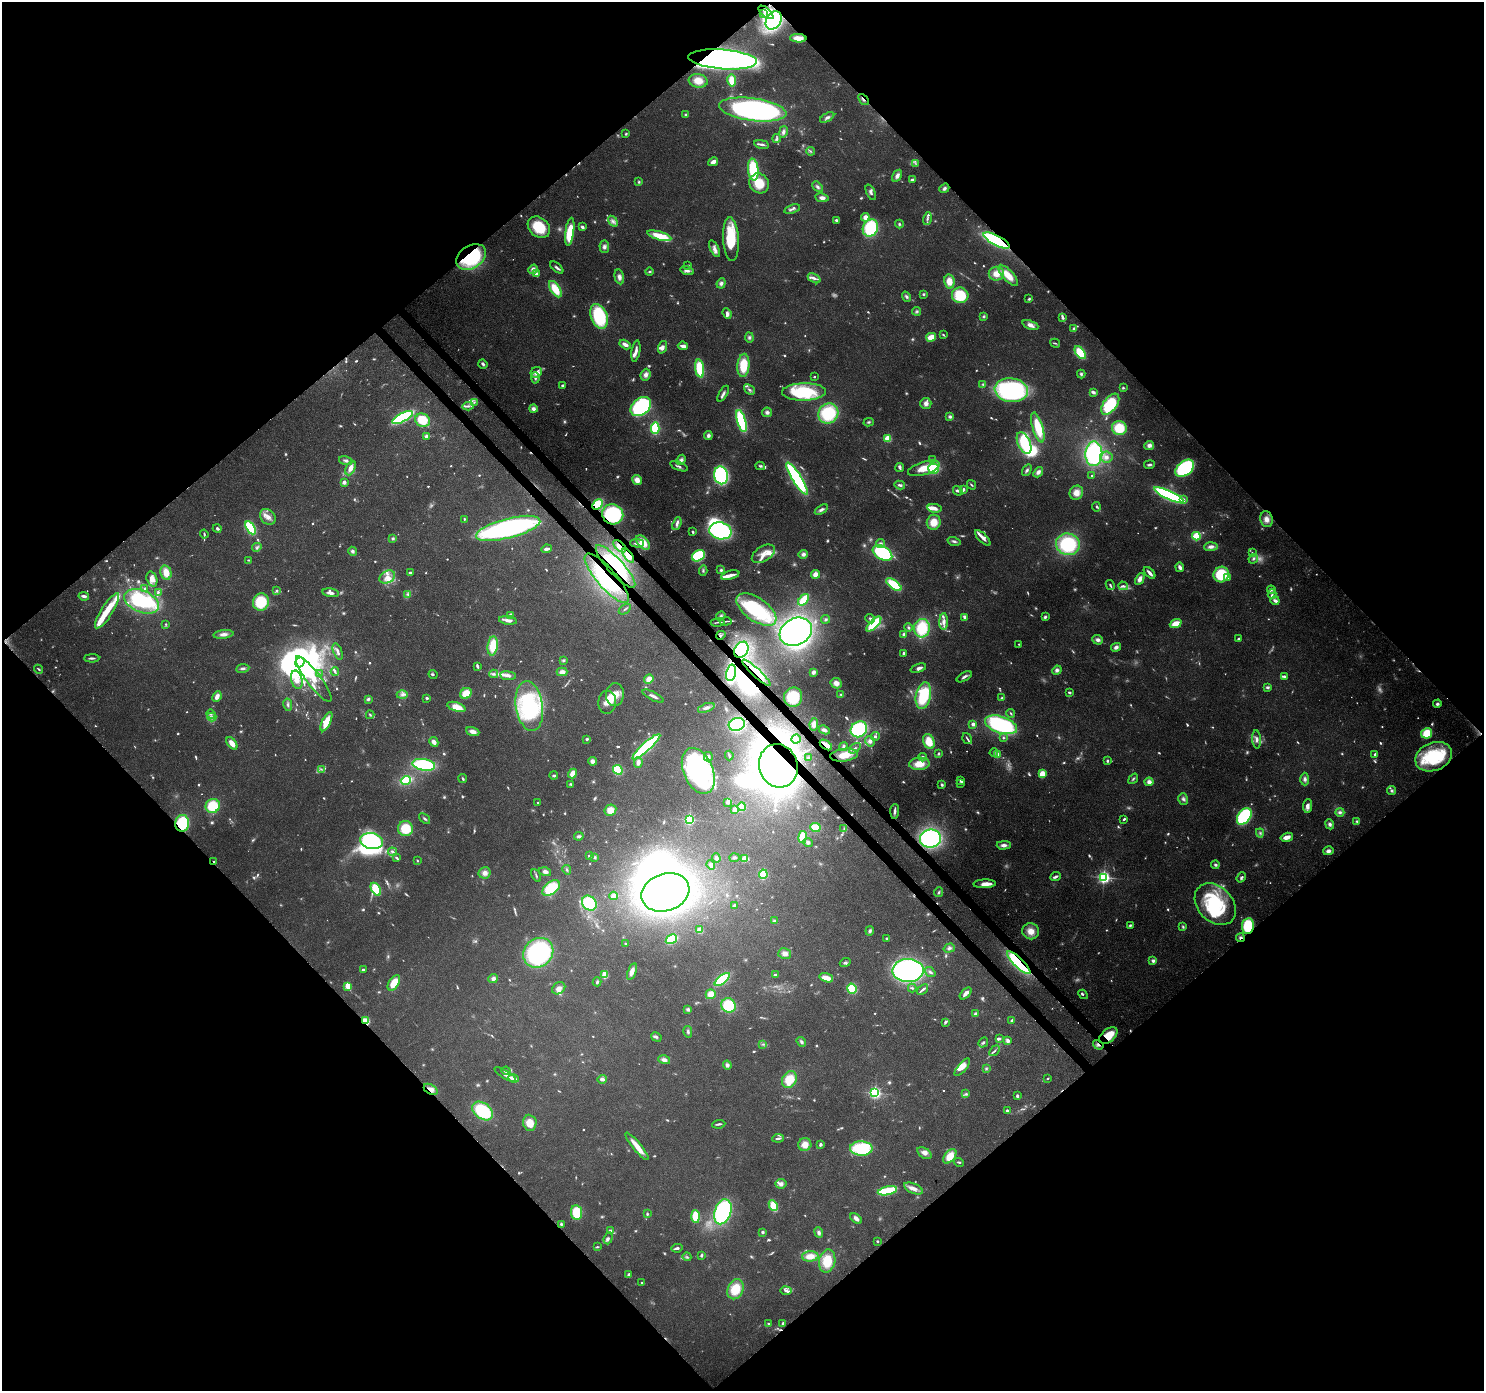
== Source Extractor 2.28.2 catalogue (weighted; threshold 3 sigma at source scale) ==
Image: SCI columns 93-6017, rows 227-5780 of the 6116 x 6073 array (HDU 1 of 3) = the unmasked area's bounding box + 8 px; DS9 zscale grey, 4 x 4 block average (1 PNG px = mean of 4 x 4 image px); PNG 1486 x 1393 px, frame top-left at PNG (2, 2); each listed source drawn as its Kron ellipse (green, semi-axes under 4 px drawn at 4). Shown black and unused: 51% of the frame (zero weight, under 3 of 4 exposures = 8% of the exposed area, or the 3 px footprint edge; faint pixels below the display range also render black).
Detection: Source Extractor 2.28.2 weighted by HDU 2 'WHT'. Background 0.122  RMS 0.0045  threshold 0.0201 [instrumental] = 3 sigma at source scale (4.5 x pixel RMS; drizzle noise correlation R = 1.50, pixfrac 1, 0.0396/0.0396 arcsec/px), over >= 5 px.
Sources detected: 1123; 139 too faint to see at this stretch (4 x 4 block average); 24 inside a brighter object's white glare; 7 cosmic-ray / hot-pixel residue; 2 long thin detections or spike segments (spike, bleed or trail) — neither listed nor drawn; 24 coinciding with a brighter row at this scale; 105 inside a brighter listed object's ellipse — not listed separately; of the other 822, all 500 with FLUX_AUTO >= 3.51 (the completeness limit of this list) listed and drawn (322 fainter detections not listed), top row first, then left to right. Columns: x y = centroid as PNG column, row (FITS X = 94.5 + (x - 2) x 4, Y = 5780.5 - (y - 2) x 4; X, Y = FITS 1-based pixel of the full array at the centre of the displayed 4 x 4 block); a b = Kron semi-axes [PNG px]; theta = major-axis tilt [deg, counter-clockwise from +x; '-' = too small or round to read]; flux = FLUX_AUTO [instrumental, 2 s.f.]
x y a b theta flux
766 12 9 2 -41 9.2
764 14 3 2 - 3.9
774 20 10 7 58 480
798 38 8 4 -3 31
723 59 34 9 -4 1800
698 81 9 6 -9 56
732 81 6 4 -81 35
863 99 6 2 -48 6
753 109 34 11 -8 870
686 115 3 3 - 4.2
827 117 8 3 30 9.9
783 132 6 4 77 10
626 134 3 2 - 4.8
777 138 4 3 - 5.4
762 144 7 2 -10 8.8
810 151 4 2 - 4.4
713 162 5 3 - 16
915 163 3 2 - 3.9
753 170 11 5 -84 150
897 176 6 4 59 14
912 180 3 2 - 6.8
639 182 4 3 - 3.9
759 183 10 9 - 74
818 187 6 4 -47 8.5
944 188 5 3 - 8.8
871 192 8 4 -69 9
822 198 7 4 -9 13
792 209 8 2 17 8.2
865 217 4 4 - 19
927 219 6 2 74 8.1
836 220 3 2 - 7.8
613 221 6 4 -54 11
899 224 4 3 - 4.9
539 227 12 9 -40 100
582 227 3 2 - 9.6
870 228 9 7 62 190
570 232 14 4 82 120
659 236 12 4 -17 76
731 239 22 8 -86 130
997 240 14 5 -27 380
604 247 6 5 - 11
715 249 9 4 -66 15
471 257 16 11 32 270
687 265 3 2 - 3.6
557 268 8 3 -40 8.2
533 269 5 4 - 13
687 271 7 3 -16 10
649 272 4 2 - 4.2
536 274 4 3 - 9.1
996 274 7 7 - 35
1008 275 13 5 -48 52
619 277 7 4 -78 14
814 278 7 3 -28 11
949 281 7 5 -80 38
721 283 5 4 - 11
555 289 9 4 -57 71
923 294 4 3 - 4
960 295 8 8 - 99
906 297 5 3 - 7.3
1029 299 3 3 - 4.2
917 311 4 3 - 5.4
727 313 5 3 - 12
599 316 13 8 -70 200
983 316 4 3 - 4.7
1062 318 2 2 - 7.1
1030 325 8 4 -23 20
1074 328 4 4 - 6.3
943 335 4 2 - 4
749 337 5 4 - 7.7
931 337 5 3 - 45
1055 343 5 2 - 3.6
625 345 6 3 -29 18
683 346 5 2 - 24
662 347 6 4 71 13
636 351 11 3 80 15
1080 353 7 4 -53 91
483 364 5 3 - 6.8
743 365 12 6 86 98
700 368 9 4 -82 110
536 372 6 5 - 16
1081 374 4 3 - 5.7
646 375 6 5 - 15
814 377 2 2 - 9.4
535 378 6 3 -87 8.5
983 384 3 3 - 3.9
562 385 2 2 - 7.1
1123 388 3 3 - 4.1
749 390 6 2 -41 7.8
1011 390 16 12 -8 580
804 392 22 8 1 190
1093 392 4 2 - 11
723 394 9 2 59 8.2
474 402 3 2 - 4.2
926 403 5 5 - 15
1110 404 12 6 53 190
468 406 5 3 - 7.1
641 407 11 8 39 450
533 409 4 4 - 12
767 412 5 5 - 9.6
828 413 10 9 - 180
402 417 11 4 29 260
950 417 3 3 - 7.4
423 420 7 6 - 93
741 421 11 4 -73 200
869 422 5 3 - 4.8
1038 427 15 5 -73 93
655 428 6 3 86 140
1119 428 7 7 - 82
426 436 2 2 - 37
708 436 4 4 - 9.3
888 438 2 2 - 190
1024 443 11 6 -66 110
1149 445 5 4 - 14
1094 454 12 8 89 350
1106 457 6 5 - 15
346 460 7 3 -16 10
681 460 5 4 - 11
932 460 3 3 - 3.7
1149 465 5 3 - 6.8
679 466 9 3 -21 7.7
760 466 5 3 - 5.6
900 467 4 2 - 9.6
350 468 7 4 65 20
924 468 16 6 17 57
1185 468 10 7 41 270
934 469 5 5 - 100
1027 470 6 3 55 7.3
1038 472 6 4 51 14
721 475 9 7 -81 300
1092 475 2 2 - 3.9
797 479 19 4 -58 390
637 480 5 4 - 24
344 482 2 2 - 48
900 485 5 2 - 7.6
971 485 5 2 - 4
964 489 2 2 - 5.6
958 491 5 3 - 6.1
1076 493 7 6 - 29
1169 495 16 4 -25 450
1183 500 2 2 - 18
597 504 6 4 46 100
1096 507 4 3 - 4.5
934 508 7 4 -6 16
821 509 7 3 32 9.7
613 514 10 10 - 200
268 517 9 7 -48 22
464 519 3 2 - 4.2
1266 519 8 6 -77 22
934 522 7 6 - 47
677 524 6 3 68 12
217 528 4 3 - 6.9
250 528 7 4 -58 180
508 528 33 9 15 830
720 531 11 8 -12 350
693 532 3 2 - 4.3
204 534 4 2 - 5.5
1196 536 4 3 - 100
393 538 4 3 - 5.1
983 538 10 3 -45 22
954 541 6 3 -16 7.7
643 542 8 5 -48 43
637 543 7 2 -1 7.2
880 544 4 4 - 9
1068 544 12 11 - 230
620 546 8 3 -44 22
257 547 5 2 - 4.8
1211 547 7 4 5 14
547 549 5 2 - 14
352 551 4 4 - 8.1
882 553 11 6 -31 380
1252 553 3 2 - 3.9
763 554 13 7 32 31
803 554 5 4 - 12
628 555 8 4 -52 27
698 556 7 5 31 210
1253 559 5 3 - 7.8
249 560 3 2 - 3.6
615 566 28 8 -48 160
1180 567 5 3 - 14
721 570 4 3 - 6
703 571 5 3 - 6.1
166 572 7 5 -75 37
410 573 3 2 - 5.3
1150 573 7 2 -47 15
815 574 4 4 - 22
730 575 9 3 15 23
1221 575 8 7 - 140
387 577 8 6 31 22
607 578 31 10 -49 210
1228 578 4 3 - 4.5
152 579 8 5 -72 22
1140 579 6 4 63 19
894 585 9 4 -37 110
1110 585 5 2 - 5
1123 586 5 3 - 6.9
145 589 4 3 - 5.8
1271 590 4 3 - 4.6
277 591 3 2 - 5.7
158 592 4 3 - 5.3
331 593 8 3 -9 14
408 594 4 3 - 5
1272 594 4 3 - 6.8
84 596 5 2 - 12
803 600 7 2 51 120
142 601 18 11 -23 320
1275 601 4 2 - 15
261 602 8 8 - 120
625 609 7 2 36 4.2
756 609 23 11 -35 220
107 611 20 6 57 67
510 615 4 2 - 12
721 616 5 3 - 5.9
965 617 3 2 - 17
1045 617 4 3 - 6.5
826 619 4 3 - 4.3
870 619 5 3 - 8.7
508 620 9 3 -7 19
726 621 6 2 6 4.1
718 622 7 2 5 5.3
944 622 8 4 88 15
166 624 2 2 - 4.3
874 624 9 4 46 140
1176 624 6 3 23 46
908 627 4 3 - 4.9
922 628 9 8 - 130
796 632 17 13 28 760
223 634 10 4 6 18
904 634 3 3 - 6.1
721 635 5 2 - 6.4
1238 638 3 2 - 3.8
1098 640 5 4 - 12
1019 644 2 2 - 4.9
493 646 9 5 83 79
1116 647 5 4 - 13
741 650 8 6 57 320
338 652 9 3 -70 12
904 653 3 2 - 7.5
92 658 7 2 2 7.4
563 660 4 3 - 5
300 662 5 4 - 650
477 666 4 2 - 9.4
243 668 6 3 9 8.3
918 668 8 3 20 11
38 669 5 2 - 3.9
1057 670 5 4 - 10
335 671 4 2 - 6.3
562 672 5 4 - 17
813 672 4 3 - 12
731 673 8 5 77 300
756 673 19 4 -43 34
319 674 4 2 - 3.9
494 674 4 3 - 6.9
433 675 5 2 - 3.7
508 676 8 4 -6 14
1285 676 3 2 - 6.6
964 677 8 2 29 9.1
314 679 28 7 -53 58
649 679 5 4 - 25
297 680 9 5 -75 18
836 683 6 5 - 20
1267 687 4 3 - 7
1069 692 3 2 - 6.8
466 693 6 5 - 52
841 694 3 2 - 3.6
402 695 6 3 2 9.9
615 695 11 9 86 42
217 696 5 3 - 21
653 696 11 3 -27 12
923 696 13 7 78 170
793 697 10 9 - 91
427 698 3 3 - 5.1
1002 698 3 3 - 4.4
368 699 4 3 - 7.1
607 702 11 9 87 29
1437 704 4 3 - 7.4
288 705 6 2 -80 5.9
529 706 25 13 -81 310
456 707 9 4 -18 45
706 708 9 3 20 15
1011 713 4 2 - 3.8
211 714 5 3 - 6
370 715 4 2 - 3.9
212 717 4 2 - 6.6
326 722 10 3 65 57
737 724 8 6 18 250
814 724 6 4 82 22
973 724 2 2 - 42
1001 725 17 8 -19 420
859 729 8 7 - 260
824 730 5 3 - 10
473 732 7 4 -20 19
1427 733 5 5 - 71
875 736 4 4 - 8
1003 738 2 2 - 3.9
587 739 3 2 - 6.8
796 739 5 4 - 8.8
967 739 6 2 -56 4.7
1257 739 9 4 -87 13
870 741 5 5 - 13
434 742 5 3 - 16
929 742 8 5 -69 66
232 743 7 4 -53 25
826 745 7 3 -36 33
844 746 4 3 - 5.8
646 747 18 3 42 420
855 748 7 2 36 6.6
939 753 3 3 - 4.1
994 753 4 2 - 3.7
1375 754 3 2 - 5.6
844 755 14 6 7 47
997 755 2 2 - 36
729 756 5 2 - 3.8
708 757 5 4 - 7.9
923 757 4 4 - 7.5
1434 757 19 14 22 200
809 758 2 2 - 4
592 761 4 4 - 12
1107 761 4 3 - 4.9
638 762 5 4 - 15
919 764 10 6 3 51
424 765 11 5 -10 250
778 766 22 19 -70 1400
321 769 3 2 - 3.5
618 770 5 3 - 120
698 771 24 14 -66 470
573 773 5 4 - 31
1042 774 4 3 - 38
554 775 4 3 - 5.1
463 779 4 2 - 4
1133 779 6 2 51 4.6
1305 779 6 4 -88 10
406 780 5 3 - 160
961 780 4 2 - 8.6
1149 782 4 4 - 15
960 783 3 3 - 4.5
571 784 4 3 - 3.9
942 785 3 3 - 6.2
1392 791 4 4 - 6.5
1183 799 6 4 -75 9.6
728 802 3 3 - 7.7
538 803 2 2 - 4.8
213 806 7 7 - 100
1307 806 7 4 84 19
742 807 4 4 - 49
610 810 6 5 - 37
735 810 3 3 - 24
895 811 7 3 86 9.9
1340 812 4 4 - 10
1244 816 9 6 54 250
425 819 6 2 -39 5
1124 819 3 2 - 5.1
689 820 2 2 - 500
1357 821 4 3 - 5.2
182 823 8 7 - 160
1330 824 5 4 - 8.2
815 827 5 4 - 51
406 829 7 7 - 82
844 829 4 2 - 3.8
1260 833 4 2 - 4.6
579 836 5 3 - 6.8
802 837 6 4 80 68
1287 837 6 3 16 25
930 838 10 9 - 430
372 841 11 8 -10 390
808 842 5 4 - 8.3
1004 845 7 4 1 15
1328 851 5 4 - 12
392 852 4 2 - 8.5
589 856 2 2 - 16
595 857 4 3 - 4.1
396 858 3 2 - 4.1
716 858 4 3 - 8.2
734 858 5 3 - 5.5
745 858 4 3 - 34
417 861 2 2 - 3.5
213 862 2 2 - 8.9
711 865 5 3 - 7.2
1215 865 4 3 - 6.1
567 870 5 2 - 4.4
545 872 6 4 -14 9.9
485 873 6 5 - 17
763 874 5 3 - 100
536 875 7 2 -63 4.6
1055 877 5 2 - 10
1104 877 2 2 - 770
1241 877 5 3 - 7.2
985 884 11 3 2 30
551 888 10 6 38 120
376 889 7 4 -59 100
665 892 24 18 20 1300
939 892 5 3 - 4.8
613 896 4 3 - 14
589 903 8 6 -47 160
1215 904 24 17 -46 220
734 905 3 3 - 6.1
774 921 4 3 - 5.2
1130 925 3 2 - 5.2
1248 926 8 6 81 120
1183 927 4 3 - 4.9
700 930 3 3 - 42
870 931 5 3 - 6.8
1031 931 8 8 - 36
887 938 3 3 - 4.5
1240 938 4 3 - 6.3
671 939 6 3 32 140
626 944 2 2 - 5.1
949 948 6 4 18 8.9
538 953 16 14 44 520
785 953 6 5 - 16
1153 961 3 3 - 9.1
845 963 5 3 - 6.7
1019 963 15 5 -44 240
363 970 3 2 - 7.5
632 971 9 4 71 21
908 971 15 11 1 770
930 972 6 3 -36 7.9
605 975 3 3 - 56
775 975 3 2 - 6.5
493 978 5 4 - 9.8
826 978 7 3 -16 31
722 979 9 4 38 140
597 982 4 3 - 5.5
394 983 8 5 56 55
348 986 3 2 - 85
559 988 7 5 34 16
912 988 4 2 - 5
852 989 5 4 - 89
923 989 6 2 39 8.4
966 993 7 3 45 19
711 994 5 5 - 29
1083 994 5 2 - 4.5
728 1005 7 7 - 120
688 1009 4 4 - 7.4
976 1014 2 2 - 39
1012 1020 4 2 - 9.5
366 1021 4 2 - 56
945 1022 3 2 - 7.1
688 1032 6 3 -78 6.6
1108 1035 10 6 40 82
656 1037 6 3 -30 6.8
999 1039 4 3 - 5.7
1008 1041 4 3 - 12
801 1042 5 3 - 7.2
983 1043 5 3 - 6.2
763 1044 3 3 - 4.2
1098 1045 5 4 - 9.4
994 1051 6 2 49 5.5
664 1060 6 4 -14 13
727 1065 4 4 - 10
962 1067 11 3 49 27
986 1069 3 2 - 3.8
506 1071 4 2 - 13
505 1075 12 2 -31 20
514 1078 5 3 - 23
1048 1078 3 2 - 3.6
602 1079 5 2 - 12
789 1080 9 7 62 77
431 1089 7 5 -31 20
875 1093 2 2 - 590
966 1094 4 3 - 5.5
1017 1096 2 2 - 11
1007 1110 2 2 - 18
483 1111 11 8 -36 200
530 1123 8 6 -84 43
719 1124 6 2 7 8
778 1138 6 2 8 9.5
820 1144 4 3 - 6.5
805 1145 6 6 - 30
637 1146 17 3 -50 46
861 1149 11 7 -2 170
924 1153 8 5 -33 17
950 1156 8 5 52 53
959 1162 5 3 - 4.4
781 1184 5 4 - 12
913 1188 10 5 -23 20
887 1191 10 3 12 210
773 1205 5 4 - 49
577 1212 7 5 -83 120
723 1212 13 8 71 380
647 1214 3 2 - 4.3
696 1216 6 3 -86 78
856 1218 7 4 -36 14
561 1224 4 2 - 5
610 1231 3 2 - 11
763 1232 3 3 - 5.9
819 1233 5 4 - 9.3
608 1238 6 3 70 6.7
877 1241 2 2 - 5.2
597 1247 3 2 - 4.3
677 1248 5 2 - 9.6
701 1255 4 2 - 5
810 1256 8 5 3 36
687 1257 4 2 - 4.8
827 1261 11 8 78 85
629 1275 4 3 - 8.4
642 1283 2 2 - 6.6
735 1289 10 7 65 78
786 1291 5 3 - 7.1
769 1323 4 2 - 4
783 1323 3 2 - 5.1
Overlapping masked pixels (flux is a lower limit): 29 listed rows (the first 20) at x y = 774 20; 798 38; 723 59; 863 99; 753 109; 997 240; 471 257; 597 504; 613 514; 620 546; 628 555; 615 566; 607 578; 721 635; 741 650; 731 673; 756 673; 826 745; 778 766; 182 823